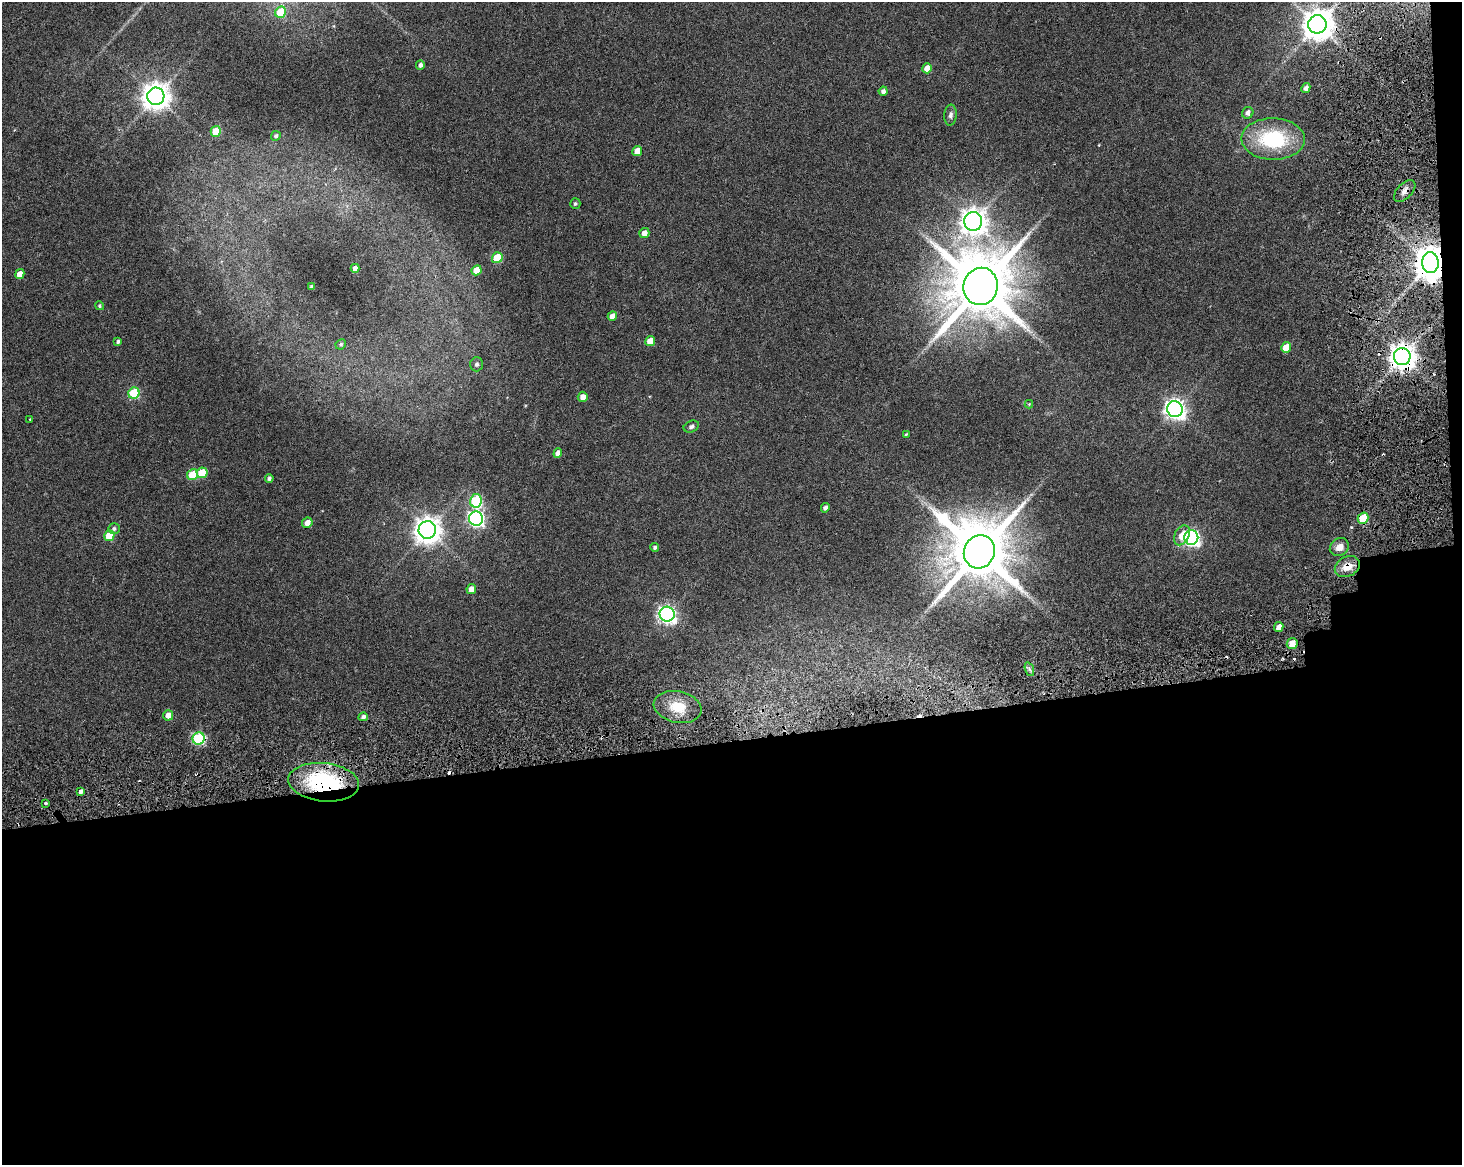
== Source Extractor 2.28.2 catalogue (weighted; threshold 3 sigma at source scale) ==
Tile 12 of 3 x 4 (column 3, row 4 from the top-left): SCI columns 2999-4458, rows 160-1322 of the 4717 x 4901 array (HDU 1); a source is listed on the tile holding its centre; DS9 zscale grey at full resolution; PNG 1464 x 1167 px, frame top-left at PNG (2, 2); each listed source drawn as its Kron ellipse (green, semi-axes under 4 px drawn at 4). Shown black and unused: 38% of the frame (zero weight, under 3 of 6 exposures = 11% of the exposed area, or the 3 px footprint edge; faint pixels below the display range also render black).
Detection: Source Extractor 2.28.2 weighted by HDU 2 'WHT'; one run over the whole footprint, this tile lists its part. Background 0.0622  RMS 0.0032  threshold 0.0131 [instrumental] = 3 sigma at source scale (4.09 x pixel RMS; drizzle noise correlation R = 1.36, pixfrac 0.8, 0.0396/0.0396 arcsec/px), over >= 5 px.
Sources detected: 78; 1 inside a brighter object's white glare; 8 cosmic-ray / hot-pixel residue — neither listed nor drawn; the other 69 listed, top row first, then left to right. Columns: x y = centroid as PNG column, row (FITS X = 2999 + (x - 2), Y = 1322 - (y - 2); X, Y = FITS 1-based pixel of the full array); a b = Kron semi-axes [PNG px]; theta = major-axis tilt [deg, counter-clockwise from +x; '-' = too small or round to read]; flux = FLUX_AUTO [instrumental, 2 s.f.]
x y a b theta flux
281 12 6 5 - 9.4
1317 24 9 9 - 560
420 65 4 4 - 1.1
927 68 5 4 - 3.1
1306 88 5 4 - 1.3
883 91 4 4 - 1.1
156 96 8 8 - 390
1248 113 6 5 - 1.2
951 115 10 6 85 1
216 131 5 5 - 8.5
276 136 5 5 - 0.84
1273 139 32 20 -1 24
637 151 5 4 - 2.9
1405 191 13 7 46 2.1
575 204 5 5 - 0.52
973 221 9 9 - 340
644 233 5 5 - 2.2
497 258 5 5 - 12
1430 262 10 8 -89 750
355 268 4 4 - 1.5
477 270 5 5 - 4.3
20 274 5 4 - 3.1
981 286 19 17 76 2900
312 287 4 3 - 0.71
100 306 4 4 - 0.47
612 316 5 4 - 2.3
650 341 5 5 - 5.3
118 342 4 3 - 0.65
341 344 5 5 - 0.58
1286 347 5 5 - 4.8
1402 357 8 8 - 360
477 364 7 6 - 0.94
134 393 6 5 - 18
583 397 5 5 - 2.1
1029 404 4 4 - 0.26
1175 409 8 8 - 190
30 419 3 3 - 0.24
691 427 8 5 22 0.79
906 434 4 3 - 0.32
558 453 5 4 - 2.3
202 473 5 5 - 7.8
192 475 5 5 - 9.7
269 478 4 4 - 0.85
476 501 6 6 - 27
825 508 4 4 - 1.1
1363 518 6 5 - 9.5
476 519 7 7 - 79
307 523 5 5 - 2.3
114 529 6 5 - 0.71
427 530 9 8 - 350
1182 535 10 7 62 3.4
109 536 5 5 - 8.5
1191 538 7 7 - 86
655 547 4 4 - 0.65
1339 547 10 8 35 2.5
979 552 17 15 64 2600
1347 567 13 10 26 3.9
471 589 5 4 - 2.3
667 614 7 7 - 110
1279 627 5 4 - 1.9
1292 644 6 5 - 3.5
1029 669 7 4 -71 0.7
678 707 24 15 -12 8.5
168 715 5 5 - 2.5
363 717 4 4 - 1.1
199 738 6 6 - 34
324 782 35 19 -6 34
81 792 4 4 - 0.97
45 803 3 2 - 0.44
Overlapping masked pixels (flux is a lower limit): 8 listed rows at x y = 1317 24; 1405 191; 1430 262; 1402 357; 1363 518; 1347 567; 199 738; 324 782